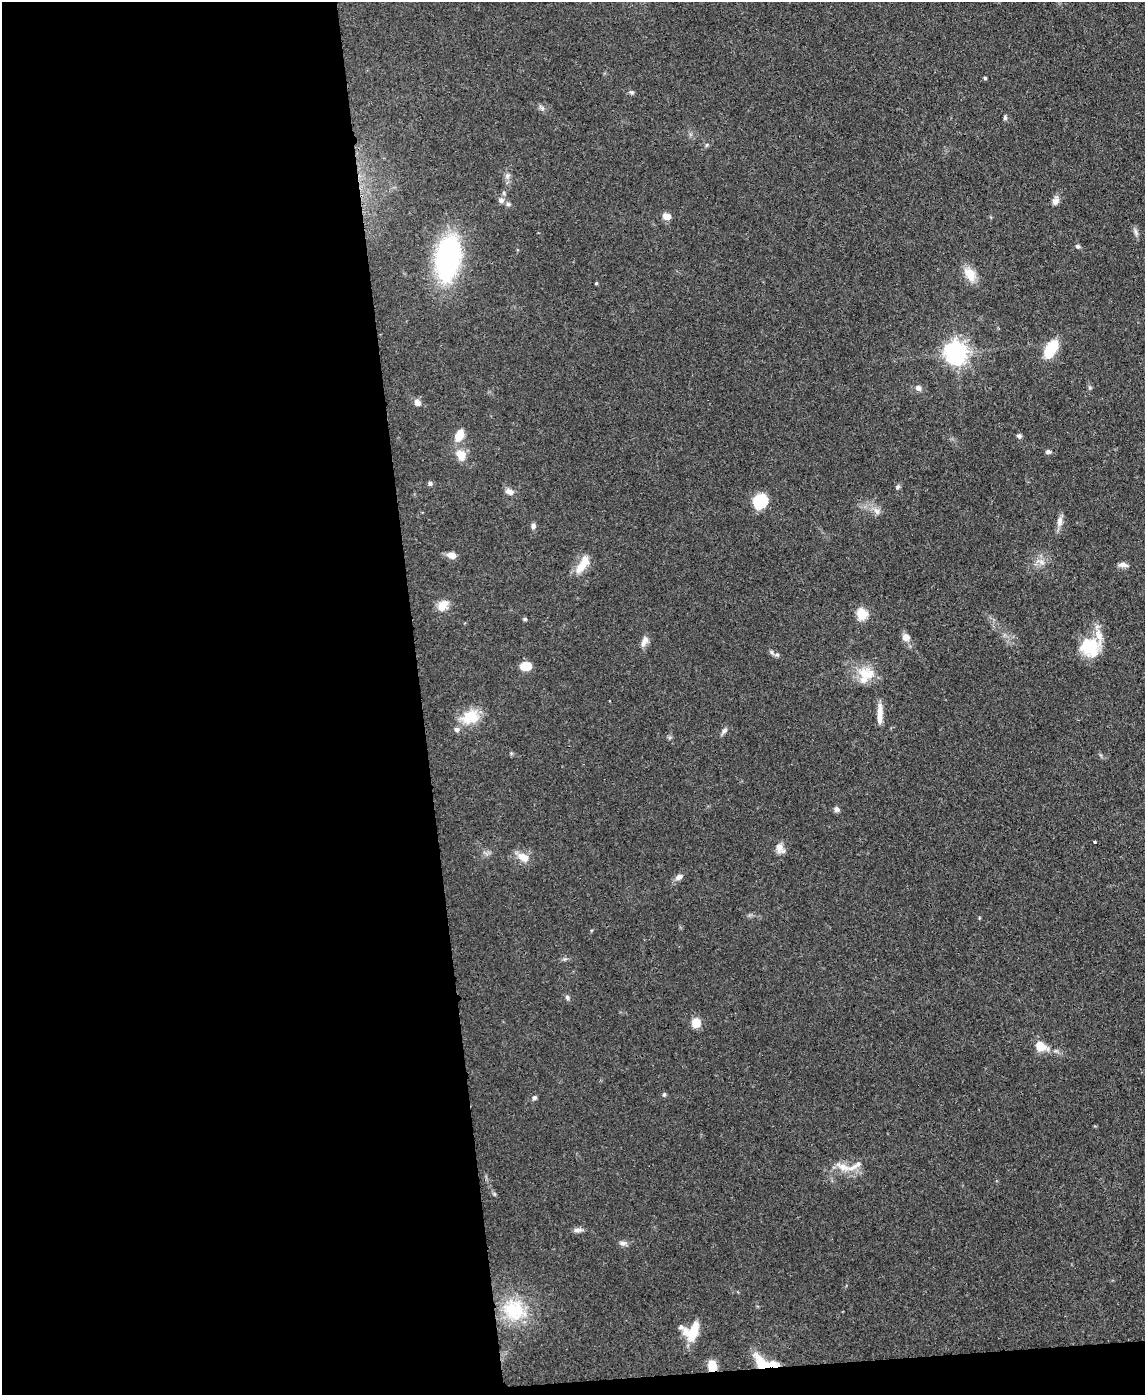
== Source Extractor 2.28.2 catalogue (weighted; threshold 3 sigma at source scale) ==
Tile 9 of 4 x 3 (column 1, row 3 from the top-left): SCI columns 73-1215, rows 200-1592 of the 4715 x 4692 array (HDU 1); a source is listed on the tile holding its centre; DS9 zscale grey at full resolution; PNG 1147 x 1397 px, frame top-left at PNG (2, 2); no overlay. Shown black and unused: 38% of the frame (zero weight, under 3 of 4 exposures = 9% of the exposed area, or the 3 px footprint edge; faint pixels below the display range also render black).
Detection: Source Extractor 2.28.2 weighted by HDU 2 'WHT'; one run over the whole footprint, this tile lists its part. Background 0.081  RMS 0.0043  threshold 0.0196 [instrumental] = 3 sigma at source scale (4.5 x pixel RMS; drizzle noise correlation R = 1.50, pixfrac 1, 0.05/0.05 arcsec/px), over >= 5 px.
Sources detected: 71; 8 inside a brighter listed object's ellipse — not listed separately; the other 63 listed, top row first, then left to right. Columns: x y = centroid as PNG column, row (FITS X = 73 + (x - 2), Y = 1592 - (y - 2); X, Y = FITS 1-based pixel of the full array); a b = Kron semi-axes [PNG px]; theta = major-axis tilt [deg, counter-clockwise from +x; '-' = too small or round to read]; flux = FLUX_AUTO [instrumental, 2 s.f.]
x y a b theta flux
985 78 4 3 - 0.66
631 92 8 5 -18 0.85
542 108 7 6 - 1.2
1005 117 7 4 90 0.84
706 145 6 4 70 0.57
507 175 8 7 - 1.6
501 200 8 8 - 1.7
1055 200 12 8 66 2.2
666 216 10 7 -13 3.1
1136 232 10 5 -72 1.4
1078 246 6 6 - 0.89
448 258 40 22 82 81
970 274 21 12 -60 6.3
596 283 4 3 - 0.44
1051 349 16 8 59 19
956 353 8 7 - 320
918 388 7 6 - 1.8
1090 388 6 4 -44 0.64
417 403 9 7 -46 2.4
459 435 11 7 67 7.3
1019 436 6 6 - 1.1
1048 452 7 5 13 1
461 455 15 12 -60 5.7
430 483 6 5 - 0.84
898 487 6 5 - 0.95
509 492 12 7 -23 2.2
760 501 15 13 51 15
877 511 11 7 -44 2.2
1059 521 15 8 82 2.7
533 526 8 6 90 1.2
452 555 9 6 -16 3.8
1040 562 15 5 -21 2.4
582 564 26 10 58 7.2
1123 565 13 6 -7 1.9
443 605 15 10 48 5.5
862 614 6 5 - 28
525 619 5 4 - 0.58
906 637 10 9 - 3
644 642 15 7 66 2.7
1088 645 22 20 -44 17
777 654 6 5 - 0.95
525 666 10 7 2 7.9
865 673 26 15 -8 9.9
880 714 28 6 89 4.7
470 717 25 18 19 12
724 731 9 5 56 1.4
836 809 7 7 - 1.3
1095 842 3 3 - 0.64
780 848 14 10 -58 3.2
523 857 17 10 -30 4.9
679 877 8 6 32 2.1
567 998 7 5 -53 1
696 1023 9 9 - 5.9
1040 1047 10 8 -31 8.7
664 1095 7 4 63 0.71
534 1098 6 5 - 1.1
843 1167 20 9 -21 6
578 1230 13 6 0 1.7
622 1243 9 6 -9 1.6
512 1311 36 27 -88 25
692 1332 19 14 56 12
762 1365 26 13 -53 12
712 1366 10 8 -84 7.6
Overlapping masked pixels (flux is a lower limit): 2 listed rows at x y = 762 1365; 712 1366